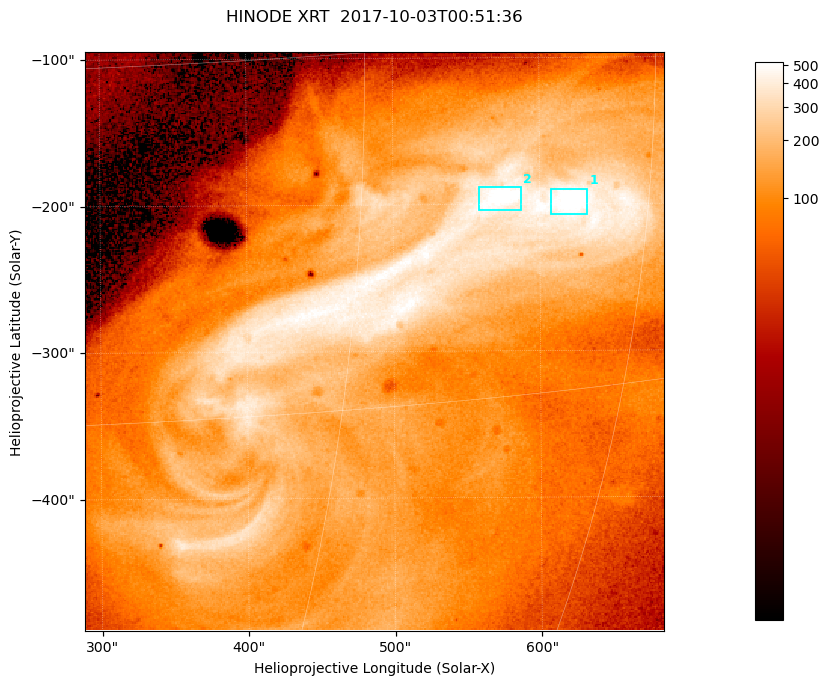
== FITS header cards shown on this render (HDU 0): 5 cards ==
TELESCOP= 'HINODE  '           /
INSTRUME= 'XRT     '           /
DATE_OBS= '2017-10-03T00:51:36.465' /
CTYPE1  = 'Solar-X '           /
CTYPE2  = 'Solar-Y '           /

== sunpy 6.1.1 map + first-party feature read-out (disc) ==
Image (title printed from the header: HINODE XRT  2017-10-03T00:51:36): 384 x 384 px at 1.03 arcsec/px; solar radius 958 arcsec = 932 px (partial field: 5.4% of the solar disc is inside the frame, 100% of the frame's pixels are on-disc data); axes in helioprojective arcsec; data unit not stated in the header (colour bar unlabelled)
Orientation: roll -0.357 deg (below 1 deg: not rotated)
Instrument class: DISC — disc imager (sunpy class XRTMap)
Bright regions (active regions / flare kernels): reference = the on-disc median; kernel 3 px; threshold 5 sigma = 387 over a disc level ~107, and >= 1.15x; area >= 147 px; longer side >= 5 px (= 5.1 arcsec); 2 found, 2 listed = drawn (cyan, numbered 1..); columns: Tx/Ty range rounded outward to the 5 arcsec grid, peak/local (2 s.f.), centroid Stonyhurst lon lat
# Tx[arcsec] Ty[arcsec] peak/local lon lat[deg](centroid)
1 605..635 -210..-190 5.7 +41 -7
2 555..590 -205..-185 5.8 +37 -6